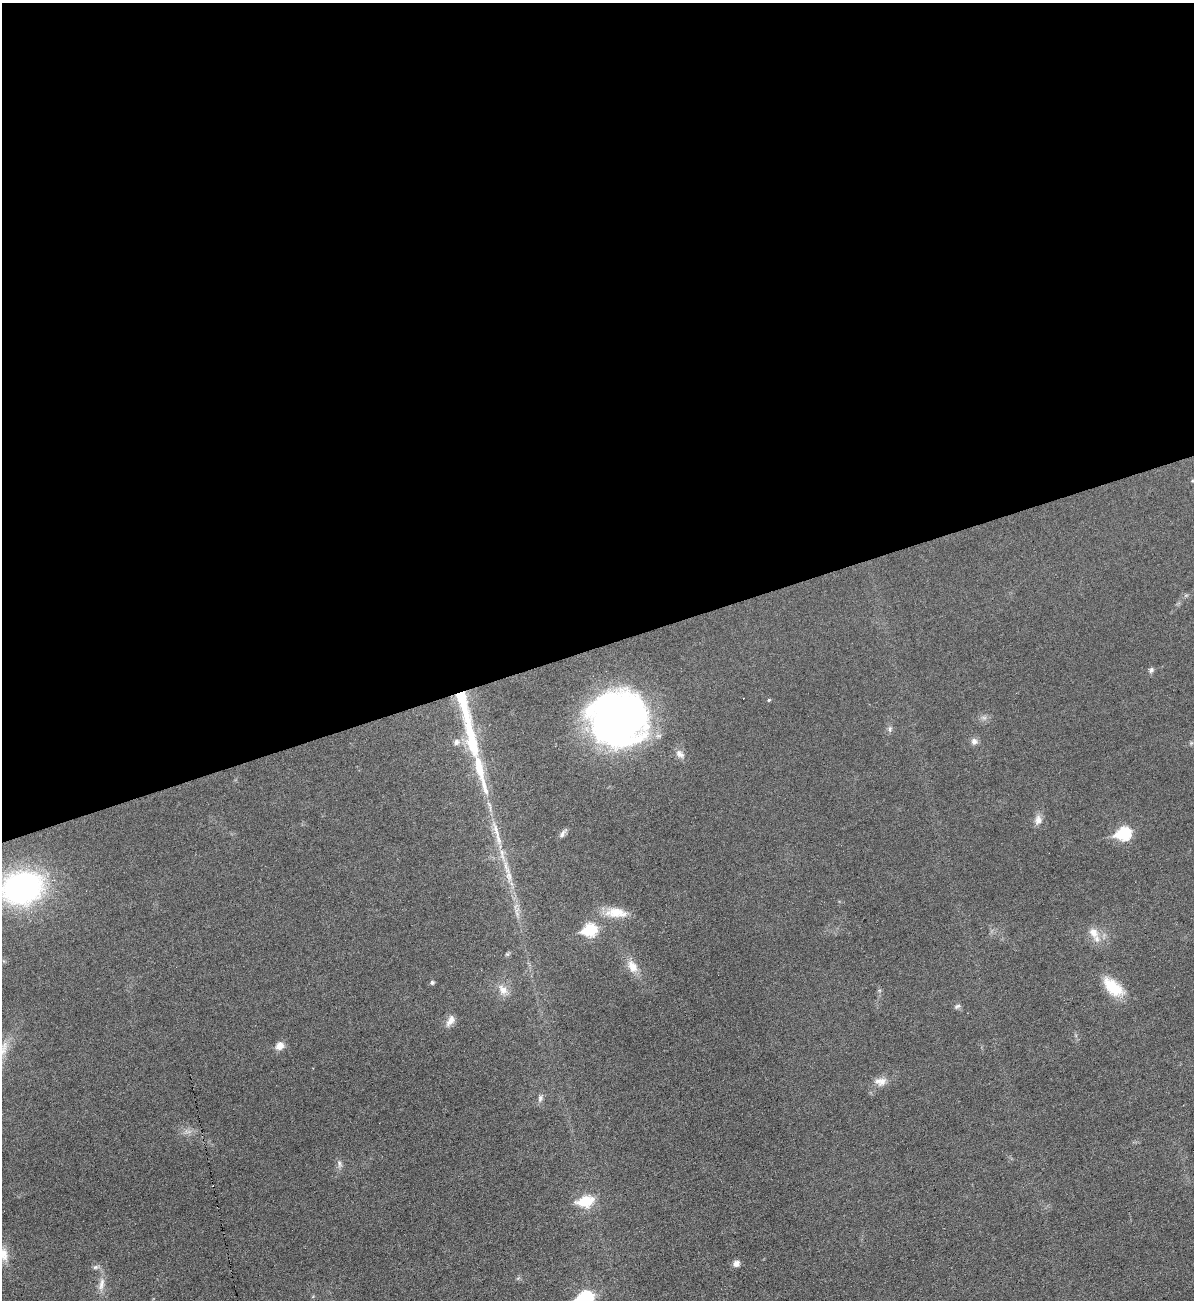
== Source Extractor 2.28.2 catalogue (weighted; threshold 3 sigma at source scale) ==
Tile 2 of 4 x 4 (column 2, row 1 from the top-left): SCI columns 1458-2649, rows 3894-5191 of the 5175 x 5193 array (HDU 1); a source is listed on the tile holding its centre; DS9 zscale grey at full resolution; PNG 1196 x 1302 px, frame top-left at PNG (2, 3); no overlay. Shown black and unused: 50% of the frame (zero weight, under 3 of 6 exposures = <1% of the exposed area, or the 3 px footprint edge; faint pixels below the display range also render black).
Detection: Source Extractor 2.28.2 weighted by HDU 2 'WHT'; one run over the whole footprint, this tile lists its part. Background 0.0232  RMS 0.0037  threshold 0.0151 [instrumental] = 3 sigma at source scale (4.09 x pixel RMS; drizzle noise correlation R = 1.36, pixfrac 0.8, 0.05/0.05 arcsec/px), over >= 5 px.
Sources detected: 44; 3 too faint to see at this stretch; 1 cosmic-ray / hot-pixel residue — not listed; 3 inside a brighter listed object's ellipse — not listed separately; the other 37 listed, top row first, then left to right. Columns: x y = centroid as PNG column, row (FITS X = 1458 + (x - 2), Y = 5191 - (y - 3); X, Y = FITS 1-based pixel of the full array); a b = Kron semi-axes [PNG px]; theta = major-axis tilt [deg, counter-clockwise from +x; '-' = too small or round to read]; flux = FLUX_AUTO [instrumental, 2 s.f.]
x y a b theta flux
1193 481 6 4 2 0.45
1151 670 8 6 50 0.94
769 700 5 3 - 0.42
618 719 46 44 -13 220
890 729 9 7 81 1.1
472 738 55 12 -78 25
974 741 9 9 - 1.5
457 742 9 8 - 1.7
1191 743 6 5 - 0.49
680 754 14 9 -40 2.3
1038 820 14 9 83 2.5
563 833 13 5 55 1.3
1123 834 8 7 - 39
498 837 26 7 -77 5.1
509 877 21 9 -85 4.2
22 888 36 28 13 95
616 913 32 12 -4 7.6
517 914 10 5 -55 1.2
589 930 7 6 - 36
1094 933 18 12 -56 4.6
507 954 7 5 35 0.59
632 966 18 12 -59 4.9
432 982 5 4 - 0.88
1113 987 29 15 -41 11
503 990 19 11 -47 3.8
957 1006 9 6 17 0.88
450 1021 17 8 60 2.6
279 1046 9 8 - 3
882 1081 16 10 47 3.2
540 1098 11 7 79 1.3
339 1164 13 6 -80 1.4
586 1201 8 6 13 28
3 1254 21 13 -73 5.1
736 1263 8 7 - 1.8
96 1267 10 5 15 0.95
101 1284 22 8 80 3.2
585 1298 8 7 - 54
Isophote crosses this tile's border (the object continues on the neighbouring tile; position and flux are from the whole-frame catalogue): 4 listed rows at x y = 1193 481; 22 888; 3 1254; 585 1298